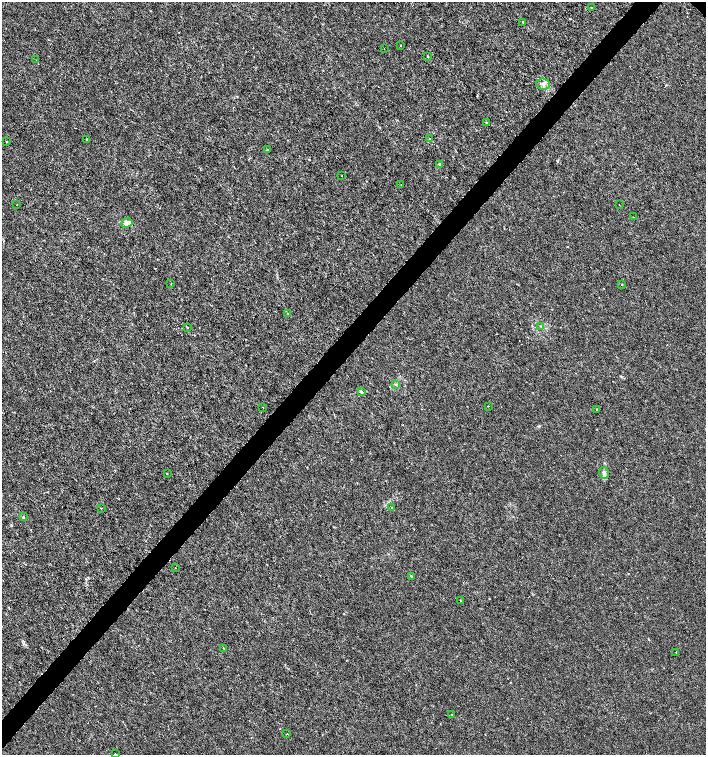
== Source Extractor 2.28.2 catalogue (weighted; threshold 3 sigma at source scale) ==
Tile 7 of 4 x 4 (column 3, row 2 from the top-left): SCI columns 3048-4455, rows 3012-4516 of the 6029 x 6029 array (HDU 1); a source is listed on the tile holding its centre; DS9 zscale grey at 2 x 2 block average (1 PNG px = mean of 2 x 2 image px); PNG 708 x 757 px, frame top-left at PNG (2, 2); each listed source drawn as its Kron ellipse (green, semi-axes under 4 px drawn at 4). Shown black and unused: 4% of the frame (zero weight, under 3 of 6 exposures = <1% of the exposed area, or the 3 px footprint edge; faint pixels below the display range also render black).
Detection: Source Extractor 2.28.2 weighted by HDU 2 'WHT'; one run over the whole footprint, this tile lists its part. Background -1.77e-04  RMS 0.001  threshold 0.00422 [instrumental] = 3 sigma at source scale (4.09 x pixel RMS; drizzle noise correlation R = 1.36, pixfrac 0.8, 0.0396/0.0396 arcsec/px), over >= 5 px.
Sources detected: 42; all 42 listed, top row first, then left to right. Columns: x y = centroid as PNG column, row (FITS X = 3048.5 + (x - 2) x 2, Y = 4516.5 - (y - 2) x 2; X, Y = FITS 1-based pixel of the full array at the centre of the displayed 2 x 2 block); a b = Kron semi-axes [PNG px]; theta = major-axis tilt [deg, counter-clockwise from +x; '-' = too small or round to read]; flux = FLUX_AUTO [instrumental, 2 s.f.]
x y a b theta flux
591 7 2 2 - 0.098
523 22 2 2 - 0.47
401 45 2 2 - 0.095
384 49 2 2 - 0.079
427 56 3 2 - 0.14
36 60 2 2 - 0.071
543 84 7 5 -5 0.76
486 122 3 2 - 0.16
86 139 2 2 - 0.13
429 139 2 2 - 0.28
6 142 3 2 - 0.13
267 149 2 2 - 0.12
440 164 3 3 - 0.19
342 176 2 2 - 0.08
401 184 2 2 - 0.3
619 204 2 2 - 0.067
17 205 2 2 - 0.079
633 217 2 2 - 0.092
127 223 5 5 - 1.4
171 283 2 2 - 0.1
622 284 2 2 - 0.23
288 314 2 2 - 0.072
541 326 3 3 - 0.2
187 327 2 2 - 0.13
395 384 4 3 - 0.26
361 392 4 3 - 0.28
488 406 2 2 - 0.17
263 407 2 2 - 0.093
597 409 2 2 - 0.22
167 473 2 2 - 0.13
604 473 6 4 -75 0.71
101 508 2 2 - 0.12
391 508 2 2 - 0.14
23 517 4 2 - 0.17
176 568 2 2 - 0.091
411 576 2 2 - 0.4
460 601 3 2 - 0.12
224 648 2 2 - 0.31
676 652 2 2 - 0.15
452 715 2 2 - 0.13
287 734 2 2 - 0.096
115 754 2 2 - 0.16
Isophote crosses this tile's border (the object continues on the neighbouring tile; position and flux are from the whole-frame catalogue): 1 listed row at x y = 115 754
Diffuse or blended objects may show on this block-average render without a row.